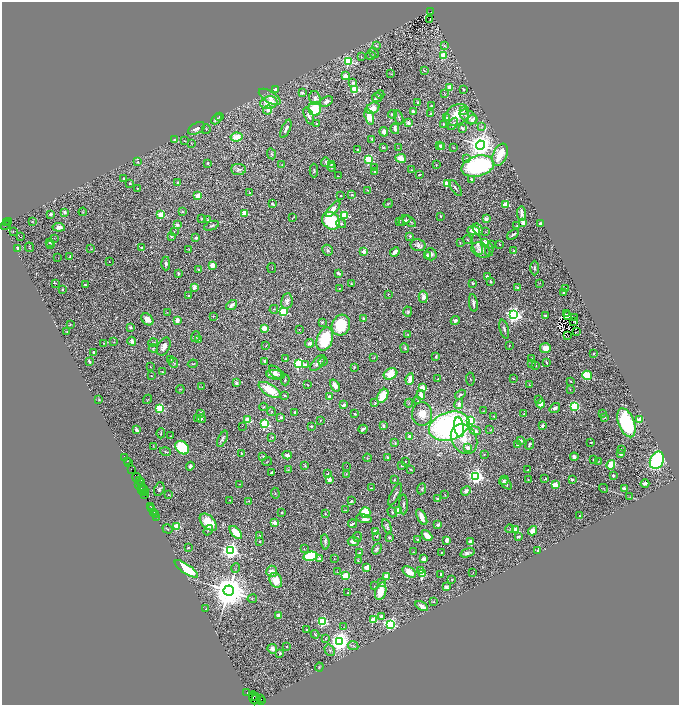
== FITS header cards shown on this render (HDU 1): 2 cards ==
NAXIS1  =                 1354
NAXIS2  =                 1406

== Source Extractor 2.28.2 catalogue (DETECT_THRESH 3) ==
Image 1354 x 1406 px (HDU 1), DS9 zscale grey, zoomed out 1/2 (1 PNG px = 2 x 2 image px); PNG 681 x 707 px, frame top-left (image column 2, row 1406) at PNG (2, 2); each listed source drawn as its Kron ellipse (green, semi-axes under 4 px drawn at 4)
Background 2.34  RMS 0.056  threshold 0.168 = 3 sigma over >= 5 px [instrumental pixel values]
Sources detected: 646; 96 cannot appear on this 1/2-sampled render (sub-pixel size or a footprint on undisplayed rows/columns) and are neither listed nor drawn; of the other 550, the 500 brightest by FLUX_AUTO listed and drawn (50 fainter detections omitted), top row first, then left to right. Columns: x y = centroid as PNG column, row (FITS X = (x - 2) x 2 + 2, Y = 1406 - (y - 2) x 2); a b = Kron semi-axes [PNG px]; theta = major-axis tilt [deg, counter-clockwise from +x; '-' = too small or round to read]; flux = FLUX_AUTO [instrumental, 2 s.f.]
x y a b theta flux
430 12 3 2 - 700
430 19 2 1 - 12
376 46 2 2 - 23
444 46 3 3 - 16
373 53 6 3 -54 26
443 55 3 3 - 300
361 56 3 2 - 8.4
371 56 4 3 - 16
348 61 4 3 - 840
424 70 3 2 - 6.6
391 74 4 2 - 5.7
345 76 2 2 - 190
353 83 4 3 - 25
450 87 2 2 - 250
275 89 2 2 - 140
355 89 3 3 - 800
464 89 2 2 - 30
302 93 2 2 - 63
380 94 4 2 - 9.1
444 94 4 3 - 7.4
270 97 12 5 -31 63
377 97 5 4 - 16
315 98 7 5 -73 41
326 101 7 4 26 50
418 102 3 2 - 14
269 103 9 6 11 240
431 106 3 2 - 9.7
373 108 7 5 30 110
315 109 7 6 - 350
268 110 5 4 - 41
464 111 4 4 - 17
413 112 3 2 - 38
431 113 3 2 - 7.5
392 114 4 3 - 25
457 115 13 10 34 220
220 116 2 2 - 45
309 116 9 4 -66 42
369 117 8 4 -74 210
468 117 10 6 -31 67
399 118 7 2 -73 14
447 118 3 3 - 9.8
216 119 6 4 44 26
472 120 5 4 - 54
408 123 3 3 - 38
316 124 3 2 - 7.1
443 124 3 2 - 16
453 124 7 4 57 21
482 126 3 3 - 7.8
196 128 9 5 29 45
462 128 3 2 - 39
206 129 5 2 - 9.3
286 129 10 3 66 34
395 129 5 3 - 35
384 132 5 4 - 56
236 137 6 4 9 160
372 139 2 2 - 17
175 140 2 2 - 62
184 141 2 2 - 9.6
191 143 3 2 - 5.8
439 145 2 2 - 27
480 145 4 4 - 14000
442 146 2 2 - 220
383 147 2 2 - 23
454 147 2 2 - 5.3
398 148 2 2 - 6.3
358 150 2 2 - 77
271 154 5 3 - 17
500 155 11 7 67 300
401 158 5 4 - 110
467 159 2 2 - 12
369 160 3 3 - 930
138 162 4 3 - 11
325 162 5 4 - 15
208 163 2 2 - 16
331 164 3 2 - 7
282 165 3 2 - 6.7
436 165 2 1 - 5.9
478 166 16 10 16 1200
332 167 4 4 - 19
374 168 2 2 - 7.5
238 169 7 5 -4 29
411 170 2 2 - 6.9
314 171 7 4 -90 13
375 171 4 3 - 21
419 175 3 1 - 9.4
338 176 2 2 - 4.8
124 178 2 2 - 32
471 179 4 4 - 14
130 183 2 2 - 16
177 183 2 2 - 21
447 184 3 2 - 370
137 188 2 2 - 6.6
456 188 9 3 -55 23
368 190 2 2 - 4.8
250 193 4 3 - 11
352 195 3 2 - 8.4
198 196 2 2 - 310
341 196 2 1 - 5.9
272 204 3 3 - 13
388 204 5 2 - 7.7
506 204 3 3 - 260
333 209 10 4 49 88
65 212 2 2 - 100
83 212 4 2 - 7.8
182 212 2 2 - 27
245 213 3 2 - 350
51 214 2 2 - 75
521 214 7 3 -85 48
161 215 3 3 - 650
344 215 3 3 - 470
440 216 3 2 - 7.7
293 218 3 2 - 6.1
202 219 3 3 - 7.7
486 219 4 3 - 48
208 220 2 2 - 8.6
9 221 4 2 - 280
331 221 9 8 - 540
404 221 6 3 31 24
409 221 8 2 -39 17
32 222 2 1 - 5.6
399 222 3 2 - 11
523 222 2 2 - 260
7 223 3 1 - 680
341 223 5 4 - 22
540 223 3 2 - 26
6 225 5 3 - 700
177 225 2 2 - 93
211 226 8 2 22 17
517 226 2 2 - 9.7
59 227 6 4 -6 94
478 229 6 4 -58 40
474 230 6 4 -5 130
13 231 2 2 - 8.8
174 231 3 2 - 4.7
485 231 3 2 - 6.1
513 235 7 2 37 28
410 236 2 2 - 49
20 237 2 1 - 16
171 237 2 2 - 24
54 238 2 1 - 8.3
196 238 3 3 - 19
467 240 4 3 - 12
49 242 2 2 - 15
460 242 3 2 - 8.3
484 243 3 3 - 130
477 244 11 5 -78 52
491 244 2 2 - 19
499 244 2 2 - 6.1
51 245 2 2 - 5.5
418 245 7 6 - 41
29 247 5 1 - 6.3
141 247 2 2 - 52
18 248 2 2 - 130
91 249 2 2 - 5.3
189 249 2 2 - 7.8
328 250 6 5 - 22
481 250 10 7 -23 77
489 250 7 4 86 16
364 251 2 2 - 190
514 251 3 3 - 6.9
395 252 5 3 - 76
431 254 6 6 - 40
428 255 3 3 - 50
70 257 4 2 - 32
58 258 2 1 - 6.2
109 262 2 1 - 7.4
166 263 7 4 -90 30
212 265 2 2 - 330
272 268 5 1 - 4.9
535 268 7 4 89 21
198 269 4 3 - 14
178 273 3 2 - 33
339 273 4 2 - 36
487 277 4 3 - 26
491 282 3 2 - 19
56 283 3 3 - 7.2
473 283 3 2 - 14
540 283 3 2 - 6.4
351 284 3 2 - 8.2
85 285 4 3 - 11
194 287 4 3 - 54
517 287 3 2 - 15
339 288 2 2 - 12
565 288 2 1 - 7.4
62 289 3 2 - 9.4
563 293 2 2 - 43
388 294 2 2 - 14
189 296 2 2 - 21
423 297 6 4 -88 55
287 301 8 5 81 47
473 303 9 3 -81 35
232 305 6 3 38 46
274 309 4 3 - 9.7
167 312 3 1 - 5
283 312 3 3 - 980
408 312 5 4 - 17
566 314 3 1 - 5.3
514 315 4 4 - 4200
545 315 3 2 - 9.7
213 316 2 2 - 4.8
568 316 2 1 - 5
574 318 2 1 - 7.7
147 319 7 5 -44 90
364 319 2 2 - 120
177 320 2 2 - 140
455 321 5 4 - 31
322 322 4 3 - 12
573 322 2 1 - 5.9
70 324 2 2 - 5.8
341 325 10 9 - 400
130 327 3 3 - 24
264 328 2 2 - 300
299 329 2 2 - 10
504 329 10 3 -75 25
67 332 2 2 - 21
576 332 2 1 - 5.8
408 335 3 3 - 8.3
568 336 2 1 - 5.8
196 337 5 3 - 15
199 339 3 2 - 14
325 339 12 8 70 510
132 341 4 3 - 51
114 342 3 2 - 5
104 343 3 2 - 4.8
153 343 5 3 - 8.8
309 343 4 3 - 34
266 345 2 1 - 6.1
509 345 2 2 - 7.7
164 346 9 6 62 77
153 348 4 4 - 14
405 348 5 3 - 18
545 348 5 5 - 100
94 353 4 3 - 37
593 354 3 2 - 5.5
436 356 4 2 - 14
374 358 3 2 - 6.6
531 358 3 2 - 9.1
171 359 2 2 - 12
286 359 3 3 - 9.8
323 361 4 4 - 12
89 362 3 2 - 24
265 362 3 3 - 24
547 362 3 2 - 13
174 363 5 2 - 7.4
299 363 3 3 - 1100
318 363 10 5 48 58
532 363 3 2 - 7.3
193 364 5 2 - 8
306 365 2 2 - 75
536 366 3 2 - 6.2
150 367 2 2 - 5
354 367 3 2 - 9.5
162 372 2 2 - 17
275 372 8 5 -43 47
390 374 7 5 27 270
275 375 9 5 -7 38
587 375 5 4 - 320
151 376 2 2 - 6.6
513 378 3 1 - 5.2
410 379 6 4 81 120
437 379 3 2 - 5.2
470 379 6 2 -83 10
285 380 5 3 - 6.6
570 381 2 1 - 6.7
236 383 2 2 - 59
307 385 3 2 - 7
335 385 6 3 -56 81
529 385 2 2 - 11
202 387 3 2 - 4.8
422 388 3 2 - 270
180 389 4 3 - 8.4
570 389 4 2 - 6.6
270 390 12 5 -31 280
284 395 2 2 - 17
421 395 5 3 - 95
460 395 6 3 34 20
383 396 7 5 61 200
329 397 4 3 - 36
148 399 5 2 - 7.8
99 400 3 2 - 7.6
539 400 3 2 - 5.5
417 401 3 2 - 6.7
375 403 2 2 - 6.1
409 403 5 1 - 5.6
459 404 5 4 - 50
541 404 4 4 - 100
344 405 3 2 - 46
574 406 3 3 - 1200
264 407 4 3 - 13
555 408 6 3 36 33
160 409 3 3 - 940
271 411 4 3 - 11
483 411 3 2 - 5.5
201 413 2 2 - 69
295 413 3 2 - 22
355 414 3 2 - 10
422 414 12 10 -87 130
523 414 3 2 - 6.5
603 414 2 2 - 25
493 416 4 2 - 7.7
281 418 2 2 - 32
604 418 3 2 - 11
198 419 3 2 - 7.4
201 419 4 3 - 18
248 420 3 3 - 380
320 420 3 2 - 5.8
470 420 4 3 - 660
639 420 2 2 - 260
626 423 15 8 -69 910
265 424 3 3 - 1500
242 426 2 1 - 10
311 426 4 3 - 12
383 426 3 3 - 32
449 426 21 14 17 3300
542 426 3 3 - 20
459 427 10 5 -80 350
363 429 4 2 - 36
136 430 4 2 - 46
490 430 4 3 - 9.3
475 431 6 4 -22 66
161 433 5 2 - 12
170 436 3 2 - 5.2
409 436 4 4 - 39
272 437 3 3 - 8.9
222 439 9 3 64 28
464 439 16 12 -61 250
520 441 2 2 - 96
591 442 3 2 - 10
395 443 4 3 - 13
530 444 6 3 63 18
518 445 2 2 - 38
154 446 4 2 - 5.9
182 448 8 6 -45 500
468 448 2 2 - 120
621 449 2 1 - 5.1
165 452 5 2 - 11
241 453 2 2 - 20
621 453 2 2 - 150
484 454 2 2 - 9.1
287 455 4 3 - 55
263 456 3 3 - 12
125 457 3 1 - 270
388 457 2 2 - 17
574 457 4 4 - 38
367 458 4 3 - 7.2
593 459 4 2 - 7.4
657 460 9 6 65 1500
127 461 2 2 - 260
405 461 2 2 - 9.6
599 461 3 2 - 4.9
267 462 5 2 - 7.3
129 463 3 1 - 350
611 465 5 4 - 260
190 466 4 3 - 24
305 466 3 3 - 13
347 466 2 1 - 5
402 466 3 3 - 14
410 469 3 1 - 7.6
131 470 3 1 - 260
288 470 4 2 - 6.9
528 470 3 2 - 11
272 472 3 3 - 23
327 473 3 2 - 9.9
346 474 3 2 - 4.9
476 476 4 4 - 3800
613 476 4 3 - 16
137 478 4 3 - 940
329 479 2 2 - 180
545 479 3 1 - 7.6
394 480 2 2 - 20
504 480 5 3 - 23
528 480 2 2 - 5.8
572 480 3 2 - 23
139 481 3 2 - 450
141 482 3 2 - 420
645 483 4 2 - 46
139 484 4 2 - 730
240 484 2 2 - 5.3
506 484 7 4 -45 34
555 485 3 3 - 460
141 488 2 1 - 310
372 488 3 1 - 6
603 488 5 2 - 6.9
142 489 2 2 - 290
159 489 7 5 66 21
422 489 5 4 - 19
624 489 3 3 - 66
144 490 4 2 - 720
466 491 5 4 - 38
145 492 4 2 - 1200
275 493 6 2 -86 8
395 494 12 2 61 26
145 495 2 1 - 87
168 495 2 2 - 7.3
445 495 2 2 - 6.5
630 497 3 2 - 4.7
438 499 2 2 - 85
230 500 2 2 - 6.9
249 501 3 2 - 10
351 501 3 3 - 18
404 504 10 3 -88 19
150 507 3 1 - 200
152 508 4 2 - 240
345 510 3 2 - 8.1
398 511 3 3 - 460
154 512 2 1 - 220
392 512 5 3 - 15
281 513 3 2 - 7.3
365 513 5 5 - 280
155 514 3 2 - 530
325 514 3 3 - 7.6
579 516 2 1 - 6.3
156 517 2 1 - 94
422 517 9 3 -63 97
364 519 8 4 -13 37
208 522 10 6 -45 240
275 523 3 2 - 180
352 524 4 2 - 28
438 525 2 2 - 120
177 526 3 3 - 620
387 526 7 3 -70 22
167 529 5 2 - 11
510 529 4 2 - 6.8
208 530 5 3 - 13
515 530 2 2 - 260
533 531 5 4 - 82
236 532 8 4 -47 290
376 532 2 2 - 220
259 535 2 2 - 22
427 535 6 4 -46 110
377 536 3 2 - 7.1
518 536 3 2 - 20
357 537 5 3 - 10
389 538 4 2 - 9.2
417 540 3 3 - 15
447 540 4 3 - 43
260 541 2 2 - 30
470 541 3 3 - 32
325 542 7 3 -85 24
353 542 6 4 -8 71
188 548 3 2 - 7.6
304 549 2 2 - 5.2
377 549 6 3 59 22
230 550 4 4 - 4900
538 550 2 2 - 40
414 552 2 2 - 6.9
441 552 2 2 - 7.1
360 553 3 3 - 11
468 553 7 3 16 35
310 556 7 4 11 820
319 558 2 2 - 22
334 559 2 1 - 6.6
424 559 3 3 - 36
358 561 3 2 - 8.9
236 568 5 1 - 7.9
366 568 3 2 - 210
186 569 14 4 -34 570
421 570 3 2 - 26
272 571 5 5 - 76
337 572 3 2 - 6.3
409 572 7 4 -36 160
422 573 3 2 - 460
473 573 3 2 - 5.3
440 574 2 2 - 14
345 576 3 3 - 530
386 576 3 2 - 300
276 580 8 6 -65 180
452 580 2 2 - 6.2
382 583 2 2 - 44
374 586 2 2 - 4.8
446 587 4 3 - 38
229 591 5 5 - 36000
381 591 9 5 75 180
348 593 2 2 - 10
252 599 4 3 - 9.9
434 601 3 2 - 7
422 606 7 4 -29 52
206 609 2 2 - 11
279 616 4 3 - 44
381 616 2 2 - 120
373 620 3 3 - 410
322 622 3 3 - 1100
390 624 4 3 - 2000
344 627 3 2 - 4.7
307 630 2 2 - 18
315 634 4 3 - 14
326 639 3 2 - 9.9
339 641 4 4 - 8100
353 646 5 3 - 11
286 647 2 1 - 11
272 649 5 4 - 45
330 650 6 4 -58 21
280 653 3 3 - 20
319 667 4 2 - 8.2
247 693 2 1 - 140
255 697 2 1 - 220
253 698 6 2 -83 730
256 699 5 2 - 330
260 699 3 2 - 430
261 700 2 1 - 130
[50 fainter detections neither listed nor drawn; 96 sub-pixel or undisplayed-footprint detections neither listed nor drawn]